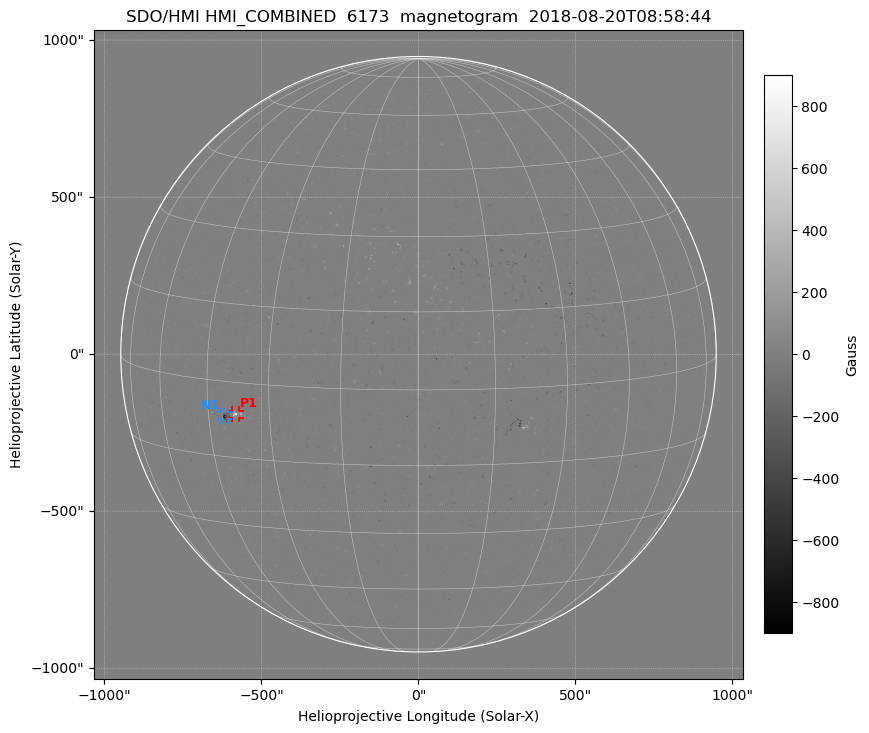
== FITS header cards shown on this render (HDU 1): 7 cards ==
TELESCOP= 'SDO/HMI'
INSTRUME= 'HMI_COMBINED'
WAVELNTH= 6173.0
DATE-OBS= '2018-08-20T08:58:44.00'
CTYPE1  = 'HPLN-TAN'
CTYPE2  = 'HPLT-TAN'
BUNIT   = 'Gauss'

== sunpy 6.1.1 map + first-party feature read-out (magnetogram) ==
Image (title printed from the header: SDO/HMI HMI_COMBINED  6173  magnetogram  2018-08-20T08:58:44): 1024 x 1024 px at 2.02 arcsec/px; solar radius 948 arcsec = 470 px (full disc in frame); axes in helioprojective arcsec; data unit Gauss (BUNIT, on the colour bar)
Off-disc pixels are blank (NaN) in the file (34% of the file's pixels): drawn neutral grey
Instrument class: MAGNETOGRAM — CONTENT/DPC_OBSR says magnetogram
Display: grey scale clipped to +-900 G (the 99.5th-percentile rule alone would give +-100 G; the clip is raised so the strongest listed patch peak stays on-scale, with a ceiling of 1500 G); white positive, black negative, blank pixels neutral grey
Flux patches: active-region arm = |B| over 17 px >= 100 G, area >= 69 px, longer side >= 11 px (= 22 arcsec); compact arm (3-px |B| >= 300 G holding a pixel >= 400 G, >= 4 px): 2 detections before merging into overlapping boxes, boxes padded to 11 px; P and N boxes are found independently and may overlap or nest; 1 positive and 1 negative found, all listed = drawn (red P1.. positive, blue N1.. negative; 2 of them under ~28 arcsec drawn as corner ticks so the feature stays visible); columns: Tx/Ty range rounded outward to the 5 arcsec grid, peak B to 10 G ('>+900(sat)' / '<-900(sat)' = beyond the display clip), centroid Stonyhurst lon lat
Positive patches:
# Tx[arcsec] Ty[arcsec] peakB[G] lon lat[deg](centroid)
P1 -595..-570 -205..-180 +900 -38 -6
Negative patches:
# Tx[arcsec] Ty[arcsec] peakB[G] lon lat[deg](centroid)
N1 -630..-605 -210..-185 -870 -41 -7
Bipolar pairs (each listed P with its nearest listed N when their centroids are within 0.25 R_sun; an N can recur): P1-N1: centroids ~25 arcsec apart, P1 is west of N1